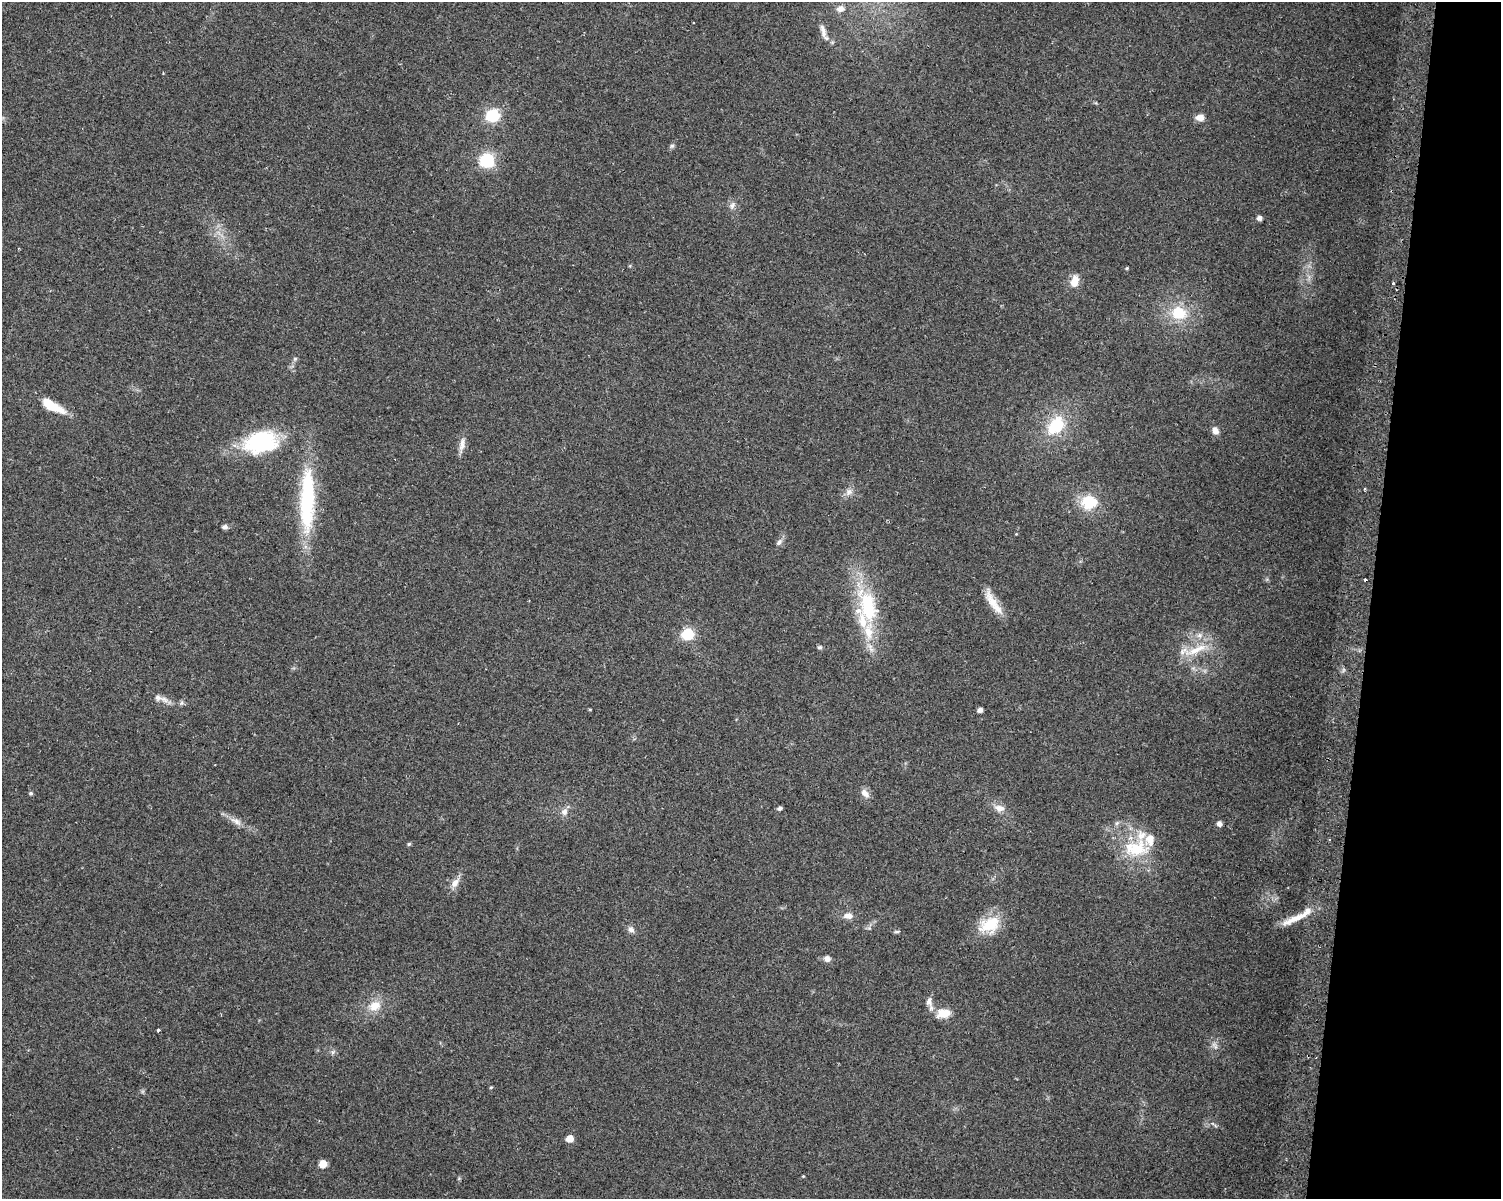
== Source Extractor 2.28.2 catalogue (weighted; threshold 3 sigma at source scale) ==
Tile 6 of 3 x 4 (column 3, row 2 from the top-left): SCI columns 3314-4812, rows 2396-3592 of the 5070 x 4801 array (HDU 1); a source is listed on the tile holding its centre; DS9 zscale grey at full resolution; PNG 1503 x 1201 px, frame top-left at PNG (2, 2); no overlay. Shown black and unused: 9% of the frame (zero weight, under 2 of 3 exposures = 2% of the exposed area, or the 3 px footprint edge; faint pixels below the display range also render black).
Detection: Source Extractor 2.28.2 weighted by HDU 2 'WHT'; one run over the whole footprint, this tile lists its part. Background 0.0423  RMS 0.011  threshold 0.0477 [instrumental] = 3 sigma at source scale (4.5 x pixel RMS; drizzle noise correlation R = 1.50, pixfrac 1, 0.0396/0.0396 arcsec/px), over >= 5 px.
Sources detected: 68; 1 inside a brighter object's white glare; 2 cosmic-ray / hot-pixel residue — not listed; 7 inside a brighter listed object's ellipse — not listed separately; the other 58 listed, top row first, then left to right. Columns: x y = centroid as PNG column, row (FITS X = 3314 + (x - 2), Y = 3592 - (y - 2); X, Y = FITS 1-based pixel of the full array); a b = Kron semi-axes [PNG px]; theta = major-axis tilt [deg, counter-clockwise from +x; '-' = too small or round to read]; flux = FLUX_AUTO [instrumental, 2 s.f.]
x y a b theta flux
840 9 10 7 9 4.7
823 31 17 6 -75 6.3
493 116 7 6 - 130
1200 117 11 8 0 6.1
672 146 7 5 43 2
487 160 6 6 - 180
732 205 9 7 58 4.1
1259 218 5 5 - 4.5
1127 268 4 3 - 1
1075 281 14 8 78 12
1178 313 17 14 -12 31
295 359 6 4 1 1.5
52 406 27 9 -29 27
1056 426 30 21 50 42
1215 431 9 7 -58 5.7
261 442 35 22 10 96
462 444 20 6 81 7.1
1364 489 3 3 - 1.7
849 492 10 8 52 5.1
1089 502 23 18 4 30
307 503 73 19 88 98
225 527 6 5 - 3.4
779 542 10 6 50 3.5
993 602 36 9 -57 18
868 607 48 22 -74 76
688 634 6 6 - 98
1199 635 8 6 21 3.7
820 647 6 5 - 2.1
1196 650 39 9 23 21
158 697 10 9 - 4.9
181 703 6 4 71 1.9
980 710 5 4 - 4.8
31 793 5 4 - 1.6
865 793 12 8 -45 6.3
780 808 5 4 - 2.9
999 808 15 9 -12 7.8
564 812 9 8 - 5.7
236 821 17 7 -27 7.8
1117 823 7 4 71 1.8
1219 824 7 6 - 3.3
409 844 5 4 - 1.4
1136 848 34 23 7 48
455 883 15 8 56 7.7
848 916 12 8 1 6.9
1297 918 21 9 20 12
989 925 29 19 25 33
631 929 9 7 -31 4.1
897 932 8 4 0 1.6
827 959 8 7 - 4.8
929 1001 12 8 88 6.1
375 1006 18 13 30 16
944 1013 16 10 10 17
158 1030 4 3 - 3
333 1052 6 6 - 2.3
491 1087 5 3 - 1
570 1139 5 5 - 15
323 1164 5 5 - 17
803 1176 4 4 - 0.85